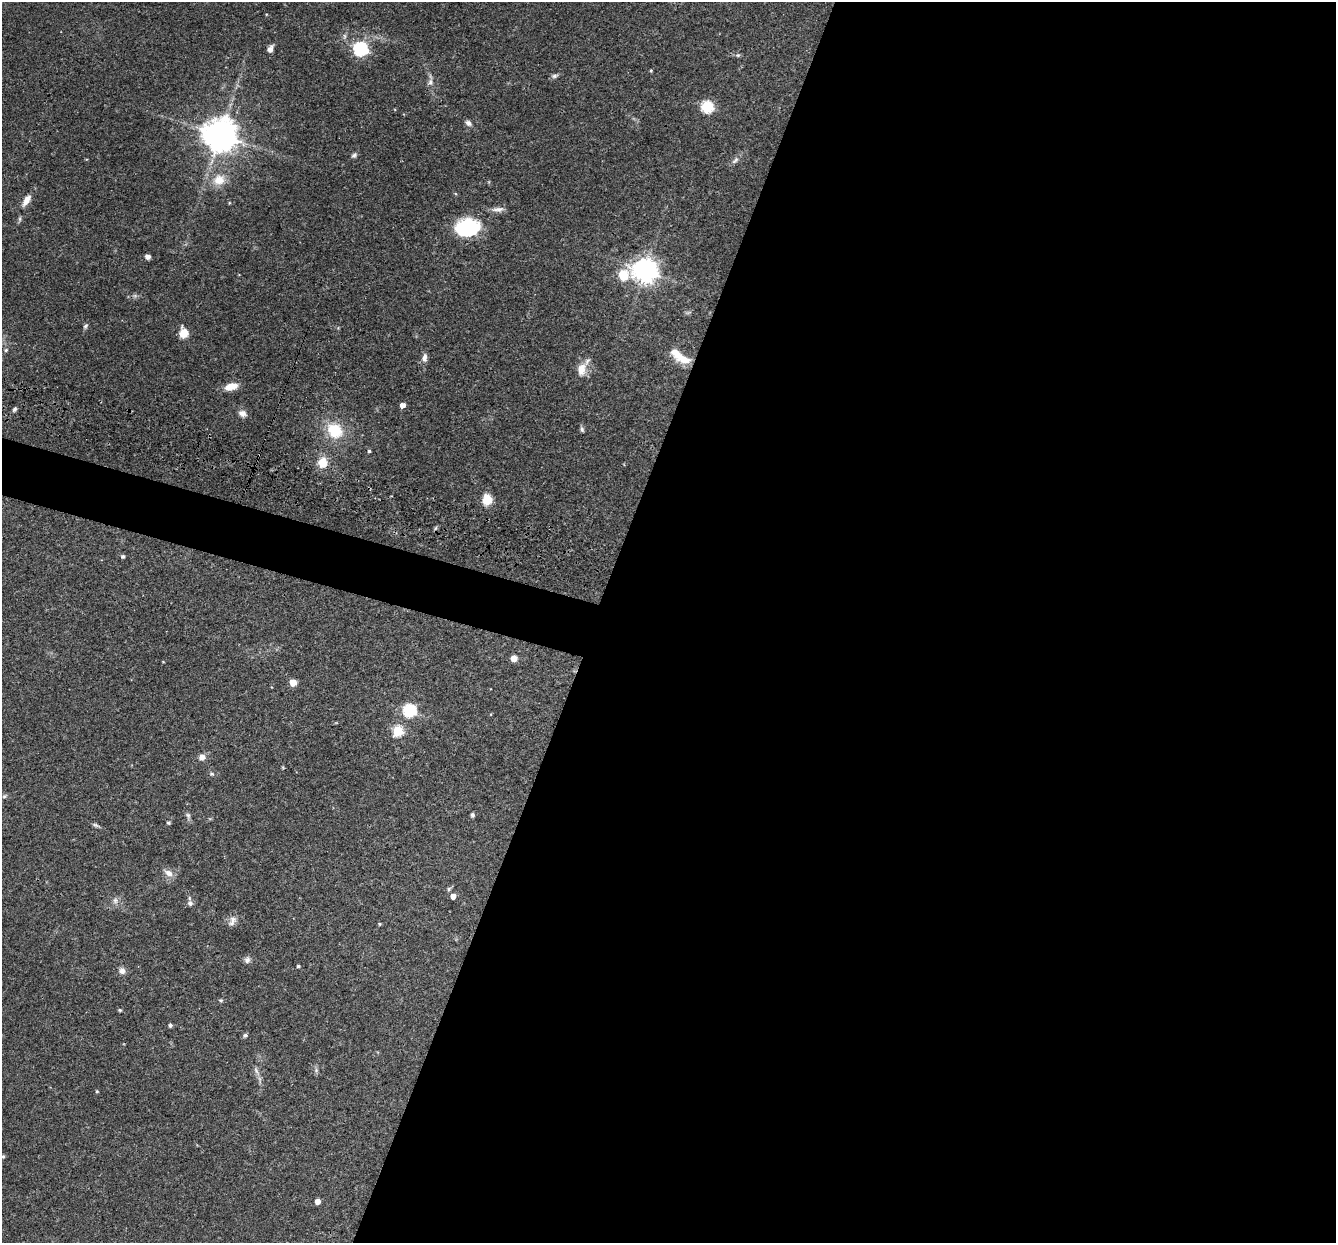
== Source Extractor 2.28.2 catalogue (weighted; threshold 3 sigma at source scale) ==
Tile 12 of 4 x 4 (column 4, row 3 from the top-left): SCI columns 4001-5334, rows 1499-2739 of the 5355 x 5411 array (HDU 1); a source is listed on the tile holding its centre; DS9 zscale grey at full resolution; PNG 1338 x 1245 px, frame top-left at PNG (2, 2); no overlay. Shown black and unused: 58% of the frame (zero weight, under 3 of 4 exposures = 3% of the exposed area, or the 3 px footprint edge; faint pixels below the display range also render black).
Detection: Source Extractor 2.28.2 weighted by HDU 2 'WHT'; one run over the whole footprint, this tile lists its part. Background 0.0577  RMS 0.0033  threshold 0.015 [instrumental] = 3 sigma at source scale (4.5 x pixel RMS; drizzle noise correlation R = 1.50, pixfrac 1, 0.05/0.05 arcsec/px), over >= 5 px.
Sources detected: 70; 1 inside a brighter listed object's ellipse — not listed separately; the other 69 listed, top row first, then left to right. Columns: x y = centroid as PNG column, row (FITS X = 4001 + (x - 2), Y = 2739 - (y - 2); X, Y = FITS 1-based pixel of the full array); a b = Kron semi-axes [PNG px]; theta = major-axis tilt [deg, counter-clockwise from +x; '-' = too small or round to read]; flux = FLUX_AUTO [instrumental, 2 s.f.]
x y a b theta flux
270 49 9 6 63 1.7
360 49 7 6 - 57
738 55 6 5 - 0.54
651 71 4 3 - 0.37
554 76 9 5 13 0.85
430 82 7 7 - 1.1
707 107 6 6 - 33
468 123 9 6 -39 1.1
220 135 12 11 - 480
354 155 8 5 40 0.78
735 160 12 6 43 1.2
219 180 16 14 20 5.7
26 200 18 8 58 2.8
229 203 4 3 - 0.27
498 209 17 7 3 1.7
467 228 23 16 5 26
148 256 6 5 - 1.2
645 271 9 9 - 260
623 275 13 12 - 7.6
135 296 7 4 -18 0.63
688 312 10 3 21 0.54
86 326 8 5 52 0.7
184 333 10 9 - 4.2
6 350 6 4 47 0.47
680 357 29 10 -35 7.2
424 358 11 6 81 1.6
581 369 17 11 77 4.2
231 387 14 8 16 4
402 405 4 4 - 2.4
15 409 6 4 56 0.69
242 414 11 8 -27 1.6
582 429 8 5 -81 0.68
334 430 16 13 -44 12
369 451 4 4 - 0.49
322 462 13 10 84 4.8
487 499 13 10 81 4.7
123 556 4 4 - 0.7
514 658 7 6 - 2.1
163 662 4 2 - 0.23
293 682 5 5 - 6.2
409 711 6 6 - 43
491 714 4 3 - 0.25
398 731 6 6 - 21
202 757 8 7 - 2
212 774 8 4 -1 0.59
4 796 6 5 - 0.57
188 815 9 6 -62 0.91
472 815 4 4 - 0.87
168 823 5 5 - 0.47
95 825 10 4 -23 0.76
168 873 13 8 -27 2.2
449 889 6 5 - 0.57
453 896 5 5 - 2.2
115 901 9 8 - 1.4
190 903 7 6 - 1.2
232 923 11 9 33 1.7
380 924 4 3 - 0.38
247 960 9 7 70 1.1
298 966 4 3 - 0.49
122 971 8 7 - 1.6
221 1000 6 4 -19 0.46
120 1010 4 3 - 0.45
170 1025 4 4 - 0.72
245 1035 6 5 - 0.6
316 1070 5 5 - 0.6
256 1071 12 5 -60 1.2
97 1091 4 3 - 0.35
3 1156 4 3 - 0.51
317 1201 4 4 - 2.6